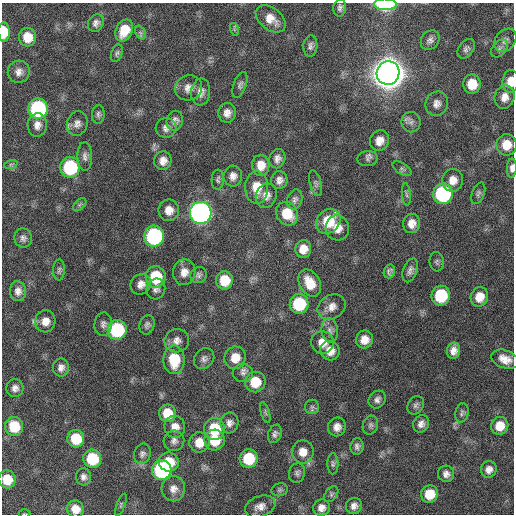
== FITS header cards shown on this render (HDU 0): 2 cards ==
NAXIS1  =                  512 / Axis length
NAXIS2  =                  512 / Axis length

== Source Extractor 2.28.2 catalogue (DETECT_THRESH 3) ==
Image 512 x 512 px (HDU 0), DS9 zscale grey, 1 PNG px = 1 image px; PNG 516 x 516 px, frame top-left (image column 1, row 512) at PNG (2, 3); each listed source drawn as its Kron ellipse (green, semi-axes under 4 px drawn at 4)
Background 420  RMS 12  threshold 36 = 3 sigma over >= 5 px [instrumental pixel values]
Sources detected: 140; all 140 listed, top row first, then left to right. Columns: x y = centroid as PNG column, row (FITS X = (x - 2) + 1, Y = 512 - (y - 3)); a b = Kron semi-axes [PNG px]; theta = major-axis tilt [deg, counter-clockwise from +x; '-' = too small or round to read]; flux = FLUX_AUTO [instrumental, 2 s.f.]
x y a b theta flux
385 4 11 5 -1 6.6e+04
340 8 9 6 82 2.7e+03
271 19 17 11 -37 1.1e+04
96 23 9 7 60 3.5e+03
234 29 7 4 -74 1.3e+03
124 30 11 8 65 1.6e+04
4 32 10 5 -90 1.9e+04
140 33 7 4 -65 1.9e+03
27 37 9 8 - 1.3e+04
430 40 10 8 51 3.7e+03
505 40 13 9 51 4.6e+03
310 46 11 7 86 2.9e+03
466 49 11 7 56 3.0e+03
499 49 10 7 52 2.9e+03
117 53 9 5 71 1.9e+03
19 72 11 11 - 5.4e+03
388 73 12 11 - 2.5e+06
510 81 11 8 85 9.6e+03
472 84 10 8 84 1.5e+04
240 85 13 6 70 2.7e+03
188 88 13 12 - 7.1e+03
201 92 13 9 84 5.6e+03
504 97 12 10 73 7.2e+03
437 104 12 11 - 5.5e+03
38 109 10 9 - 1.2e+05
227 113 10 8 88 5.6e+03
98 114 9 6 86 2.4e+03
175 121 10 8 77 4.0e+03
411 122 10 9 - 4.2e+03
77 124 12 10 74 4.9e+03
37 125 11 9 84 5.6e+03
166 128 10 10 - 4.0e+03
379 141 10 9 - 7.8e+03
507 145 10 10 - 1.3e+04
85 156 14 7 -88 4.2e+03
277 159 10 8 72 4.3e+03
367 159 10 7 3 2.8e+03
163 161 9 8 - 6.3e+03
11 164 7 4 18 1.6e+03
261 165 10 8 90 9.1e+03
70 167 10 9 - 6.6e+04
512 168 10 4 88 3.1e+03
402 169 11 5 -33 2.0e+03
233 176 10 9 - 5.2e+03
218 180 10 6 87 2.1e+03
279 180 9 8 - 4.4e+03
453 180 11 10 - 8.0e+03
316 183 13 5 -74 2.5e+03
257 188 16 11 -89 1.4e+04
478 193 11 6 69 2.4e+03
406 194 11 4 -84 1.9e+03
443 194 10 10 - 9.8e+04
266 196 12 10 70 6.4e+03
295 199 10 7 72 2.9e+03
80 205 8 5 45 1.7e+03
169 210 11 10 - 8.6e+03
201 213 11 10 - 4.2e+05
287 214 12 10 -52 2.0e+04
328 221 13 11 50 2.8e+04
412 223 10 8 83 7.2e+03
337 228 12 11 - 9.0e+03
154 236 10 10 - 1.4e+05
23 238 10 9 - 3.4e+03
303 249 9 8 - 9.2e+03
437 262 9 7 -83 2.0e+03
59 270 10 6 88 2.3e+03
410 270 12 7 70 3.8e+03
389 271 7 5 73 2.5e+03
184 272 13 11 81 7.4e+03
198 275 8 7 - 2.5e+03
156 277 11 10 - 3.7e+04
224 280 9 8 - 1.7e+04
310 283 14 10 -63 1.5e+04
141 284 11 9 49 6.1e+03
156 289 10 9 - 3.8e+03
18 291 10 8 -86 4.8e+03
441 296 10 9 - 4.4e+04
479 297 10 8 69 1.1e+04
299 304 10 9 - 4.5e+04
332 307 15 12 32 7.6e+03
45 321 11 10 - 8.0e+03
103 324 11 8 86 3.6e+03
147 325 10 7 73 2.7e+03
117 330 10 9 - 6.8e+04
330 330 12 8 -83 4.5e+03
364 340 9 8 - 7.8e+03
177 341 12 11 - 6.1e+03
322 342 11 11 - 9.2e+03
330 351 10 9 - 8.7e+03
453 351 8 6 75 5.5e+03
235 358 11 10 - 1.2e+04
204 359 11 9 48 3.8e+03
505 359 14 9 -20 8.7e+03
174 360 14 10 -89 2.9e+04
61 367 9 8 - 4.2e+03
243 373 10 9 - 3.6e+03
255 382 10 10 - 2.0e+04
15 388 9 8 - 4.2e+03
377 400 9 8 - 3.5e+03
416 405 10 7 57 2.6e+03
312 407 7 7 - 2.1e+03
265 412 11 4 -72 1.7e+03
167 413 9 8 - 1.7e+04
462 413 10 6 78 2.3e+03
229 423 10 9 - 4.5e+03
421 424 9 7 61 4.2e+03
370 425 9 7 74 2.5e+03
14 426 9 9 - 2.5e+04
500 426 9 8 - 1.2e+04
175 427 11 10 - 7.3e+03
337 427 9 9 - 5.9e+03
214 429 11 10 - 3.3e+04
275 434 9 6 70 2.9e+03
76 439 9 8 - 2.6e+04
214 440 10 10 - 2.1e+04
174 441 10 10 - 4.0e+03
199 442 10 10 - 1.3e+04
357 446 8 6 84 2.8e+03
303 452 11 11 - 9.5e+03
142 454 10 8 72 3.2e+03
92 459 9 9 - 3.4e+04
249 459 9 9 - 3.3e+04
169 462 10 9 - 2.1e+04
333 464 11 5 -90 2.2e+03
489 469 8 8 - 4.9e+03
162 470 10 10 - 1.3e+05
297 473 10 8 73 2.6e+03
446 474 8 8 - 4.0e+03
83 477 8 7 - 3.6e+03
7 479 9 8 - 1.8e+04
173 489 12 12 - 6.9e+03
280 490 8 6 13 1.8e+03
331 494 9 6 53 2.1e+03
430 494 8 8 - 1.7e+04
121 505 12 3 70 1.2e+03
354 506 8 7 - 4.1e+03
260 507 15 10 18 6.8e+03
321 508 8 8 - 5.4e+03
75 509 8 8 - 9.8e+03
24 514 6 3 0 7.1e+02
At the frame edge (FLAGS 8, measured only in part): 6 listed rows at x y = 385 4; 4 32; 510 81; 512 168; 7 479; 24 514